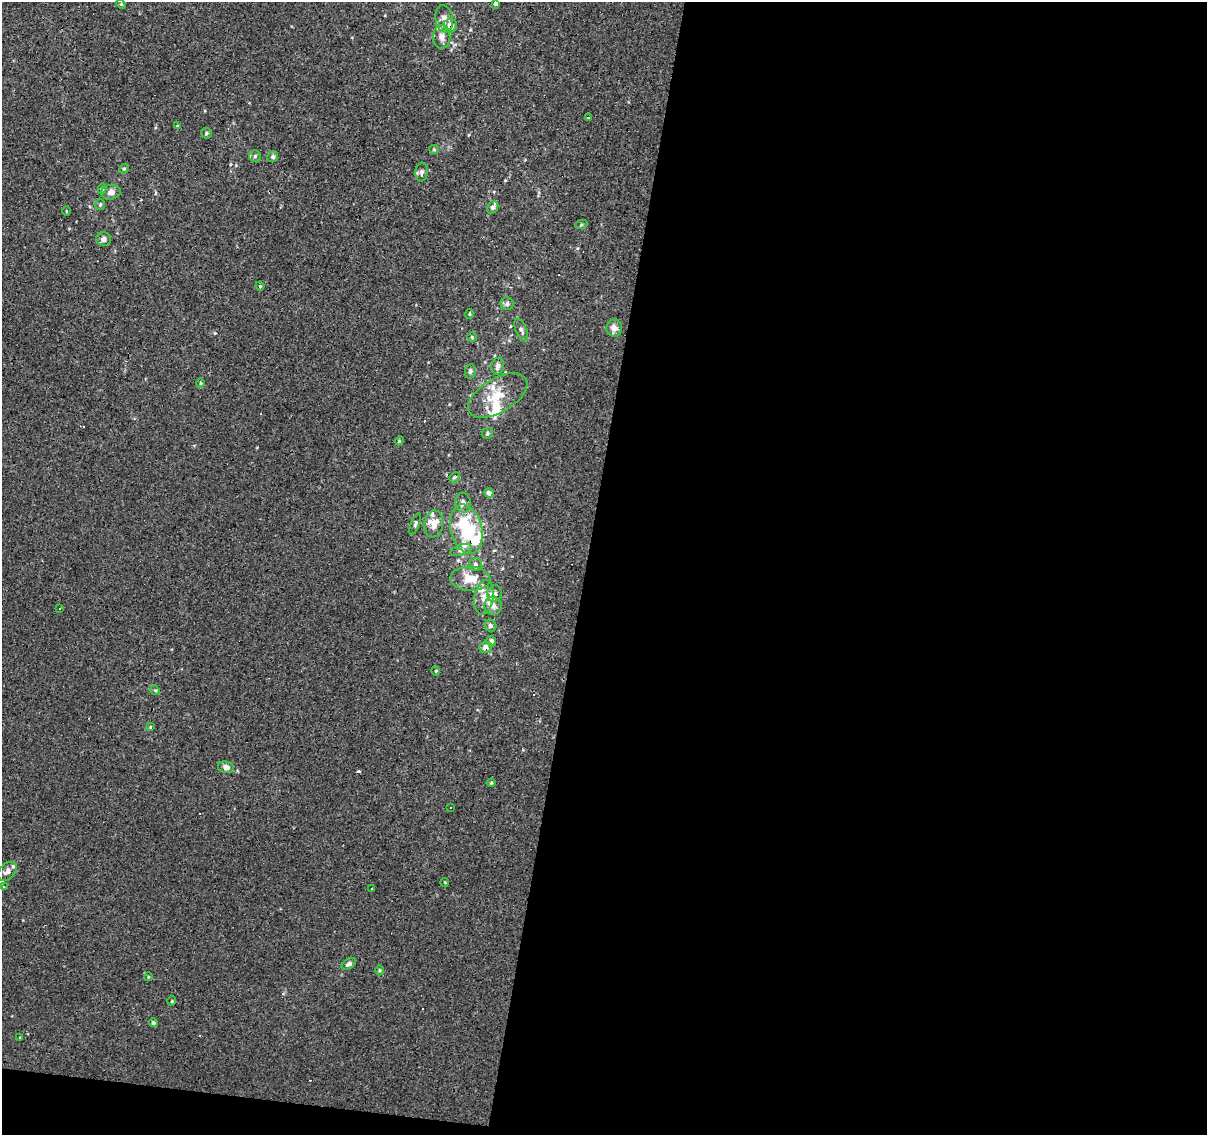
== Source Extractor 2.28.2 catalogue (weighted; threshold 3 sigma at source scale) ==
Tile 16 of 4 x 4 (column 4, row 4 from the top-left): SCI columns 3615-4819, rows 222-1354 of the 4824 x 5035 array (HDU 1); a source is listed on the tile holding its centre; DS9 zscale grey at full resolution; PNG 1209 x 1137 px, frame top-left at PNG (2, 2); each listed source drawn as its Kron ellipse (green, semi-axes under 4 px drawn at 4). Shown black and unused: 53% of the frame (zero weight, under 3 of 4 exposures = <1% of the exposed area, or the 3 px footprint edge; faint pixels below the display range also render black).
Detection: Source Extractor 2.28.2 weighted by HDU 2 'WHT'; one run over the whole footprint, this tile lists its part. Background -0.00146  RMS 0.0033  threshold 0.0146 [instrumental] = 3 sigma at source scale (4.5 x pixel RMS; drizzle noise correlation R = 1.50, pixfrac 1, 0.0396/0.0396 arcsec/px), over >= 5 px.
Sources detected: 84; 1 inside a brighter object's white glare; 10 cosmic-ray / hot-pixel residue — neither listed nor drawn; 9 inside a brighter listed object's ellipse — not listed separately; the other 64 listed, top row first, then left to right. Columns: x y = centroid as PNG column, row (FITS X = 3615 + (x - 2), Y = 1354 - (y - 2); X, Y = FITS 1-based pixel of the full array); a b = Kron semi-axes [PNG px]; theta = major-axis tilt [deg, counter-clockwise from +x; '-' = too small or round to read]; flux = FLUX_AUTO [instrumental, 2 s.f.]
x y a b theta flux
495 3 4 4 - 1
121 4 5 4 - 0.33
444 19 14 8 -81 2.6
450 26 7 6 - 2.6
442 37 12 9 89 2.2
588 117 3 2 - 0.62
177 126 3 3 - 0.31
206 133 5 5 - 0.66
434 149 5 4 - 0.42
255 156 6 5 - 0.61
273 157 6 5 - 0.88
124 169 5 4 - 0.43
422 172 9 6 83 1.2
102 189 5 4 - 0.47
111 192 10 7 6 1.8
100 205 5 5 - 0.5
493 207 7 5 54 0.69
66 211 5 3 - 0.25
581 225 6 4 19 0.44
103 239 7 7 - 1.2
260 286 4 3 - 0.39
507 304 6 6 - 0.95
470 314 5 4 - 0.42
614 328 8 8 - 2.1
521 330 12 5 -67 1.1
472 337 5 4 - 0.38
498 366 8 6 78 1.4
470 371 7 5 80 0.84
201 383 4 4 - 0.4
498 395 33 17 30 8.9
487 433 6 5 - 0.53
399 441 4 3 - 0.31
454 477 6 4 42 0.53
489 493 5 4 - 1.3
463 503 10 7 -82 1.4
415 524 11 4 69 0.7
434 524 13 9 81 3.2
466 529 25 15 -75 22
461 550 11 5 18 1.1
475 565 6 6 - 0.91
470 579 20 12 -3 5.9
495 594 8 7 - 1.3
484 597 17 9 80 3.7
493 606 9 8 - 2
59 609 3 3 - 1.8
490 626 6 5 - 0.92
491 641 5 5 - 1.2
486 647 6 6 - 1.8
436 671 5 3 - 0.29
155 690 5 4 - 0.39
150 727 4 3 - 0.31
226 767 8 6 -12 1.5
491 783 4 4 - 0.34
451 808 3 3 - 2
7 871 11 7 45 1.7
445 882 4 3 - 0.25
3 886 3 3 - 0.62
371 888 3 2 - 0.33
349 964 8 4 30 1.1
379 970 5 3 - 0.33
148 977 4 3 - 0.28
172 1001 5 3 - 0.25
153 1023 4 4 - 0.59
20 1037 3 3 - 2.1
Overlapping masked pixels (flux is a lower limit): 2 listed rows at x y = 450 26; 486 647
Isophote crosses this tile's border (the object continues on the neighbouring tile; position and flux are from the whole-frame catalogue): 1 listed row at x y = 495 3